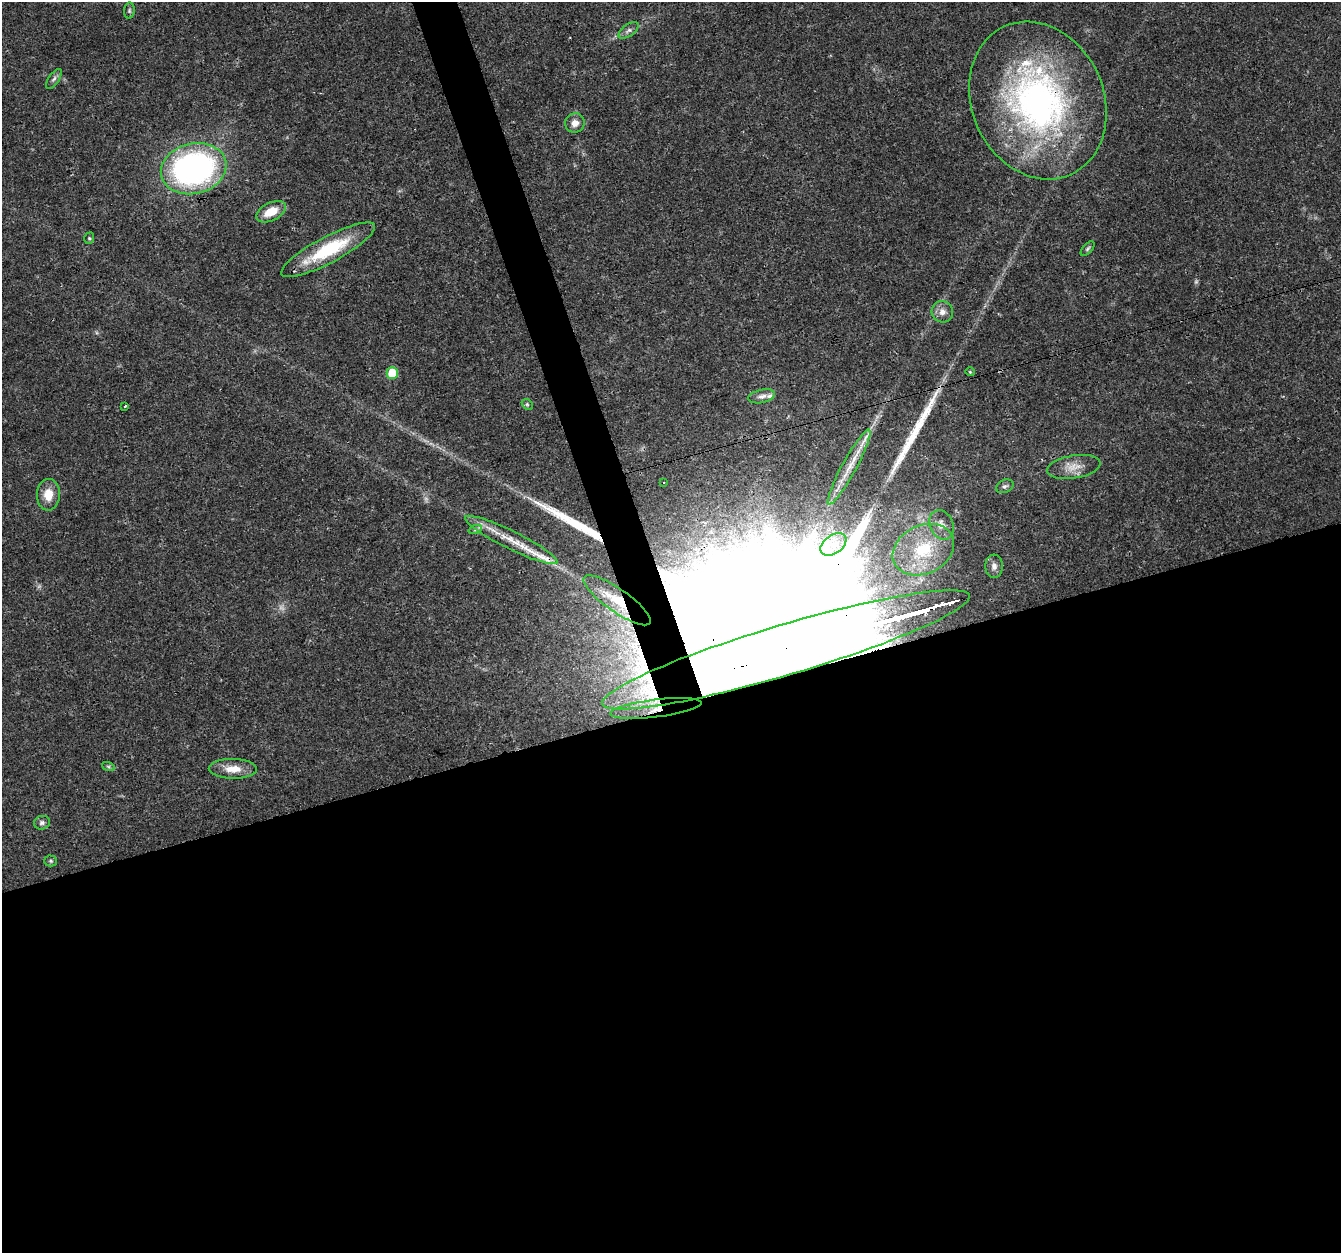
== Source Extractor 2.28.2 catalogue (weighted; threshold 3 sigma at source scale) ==
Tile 15 of 4 x 4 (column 3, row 4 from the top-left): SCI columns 2680-4018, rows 116-1366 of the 5358 x 5181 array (HDU 1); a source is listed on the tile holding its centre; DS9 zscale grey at full resolution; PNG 1343 x 1255 px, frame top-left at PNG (2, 2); each listed source drawn as its Kron ellipse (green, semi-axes under 4 px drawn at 4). Shown black and unused: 45% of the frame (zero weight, under 3 of 4 exposures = <1% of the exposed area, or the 3 px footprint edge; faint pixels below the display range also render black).
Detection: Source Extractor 2.28.2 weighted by HDU 2 'WHT'; one run over the whole footprint, this tile lists its part. Background 0.0264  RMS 0.002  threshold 0.0088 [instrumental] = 3 sigma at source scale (4.5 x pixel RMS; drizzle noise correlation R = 1.50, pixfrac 1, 0.0396/0.0396 arcsec/px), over >= 5 px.
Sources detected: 45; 3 too faint to see at this stretch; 4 long thin detections or spike segments (spike, bleed or trail) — neither listed nor drawn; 4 inside a brighter listed object's ellipse — not listed separately; the other 34 listed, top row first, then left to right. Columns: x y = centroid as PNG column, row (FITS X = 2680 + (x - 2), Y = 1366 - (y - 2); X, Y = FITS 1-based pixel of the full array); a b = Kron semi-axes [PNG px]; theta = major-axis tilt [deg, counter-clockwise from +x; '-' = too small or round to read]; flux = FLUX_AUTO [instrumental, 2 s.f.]
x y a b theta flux
129 11 8 5 85 0.37
629 30 11 6 36 0.81
54 79 11 5 56 0.63
1038 100 81 66 -65 76
575 123 10 9 - 1.5
194 169 33 25 14 65
271 212 16 9 26 3.7
89 238 6 4 71 0.28
1088 249 9 4 49 0.38
328 250 53 13 28 12
942 312 11 10 - 1.5
970 372 5 3 - 0.16
392 373 6 5 - 5.8
762 396 13 6 12 0.91
527 404 6 4 -45 0.31
125 406 3 3 - 0.71
849 467 42 7 61 3.8
1074 467 27 11 9 2.9
664 483 3 2 - 0.36
1005 486 9 6 25 0.56
48 495 16 11 87 3
941 525 15 12 -65 1.8
475 530 7 4 19 0.38
511 540 51 9 -26 5.5
833 544 14 9 36 2.6
923 550 32 24 25 11
994 566 11 8 -85 1.1
617 600 40 11 -35 6.4
786 650 191 25 16 99000
656 708 46 9 7 12
108 766 6 4 -19 0.35
233 769 24 10 -1 3
42 823 8 6 15 0.63
51 861 6 5 - 0.32
Overlapping masked pixels (flux is a lower limit): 4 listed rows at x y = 1038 100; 617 600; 786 650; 656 708